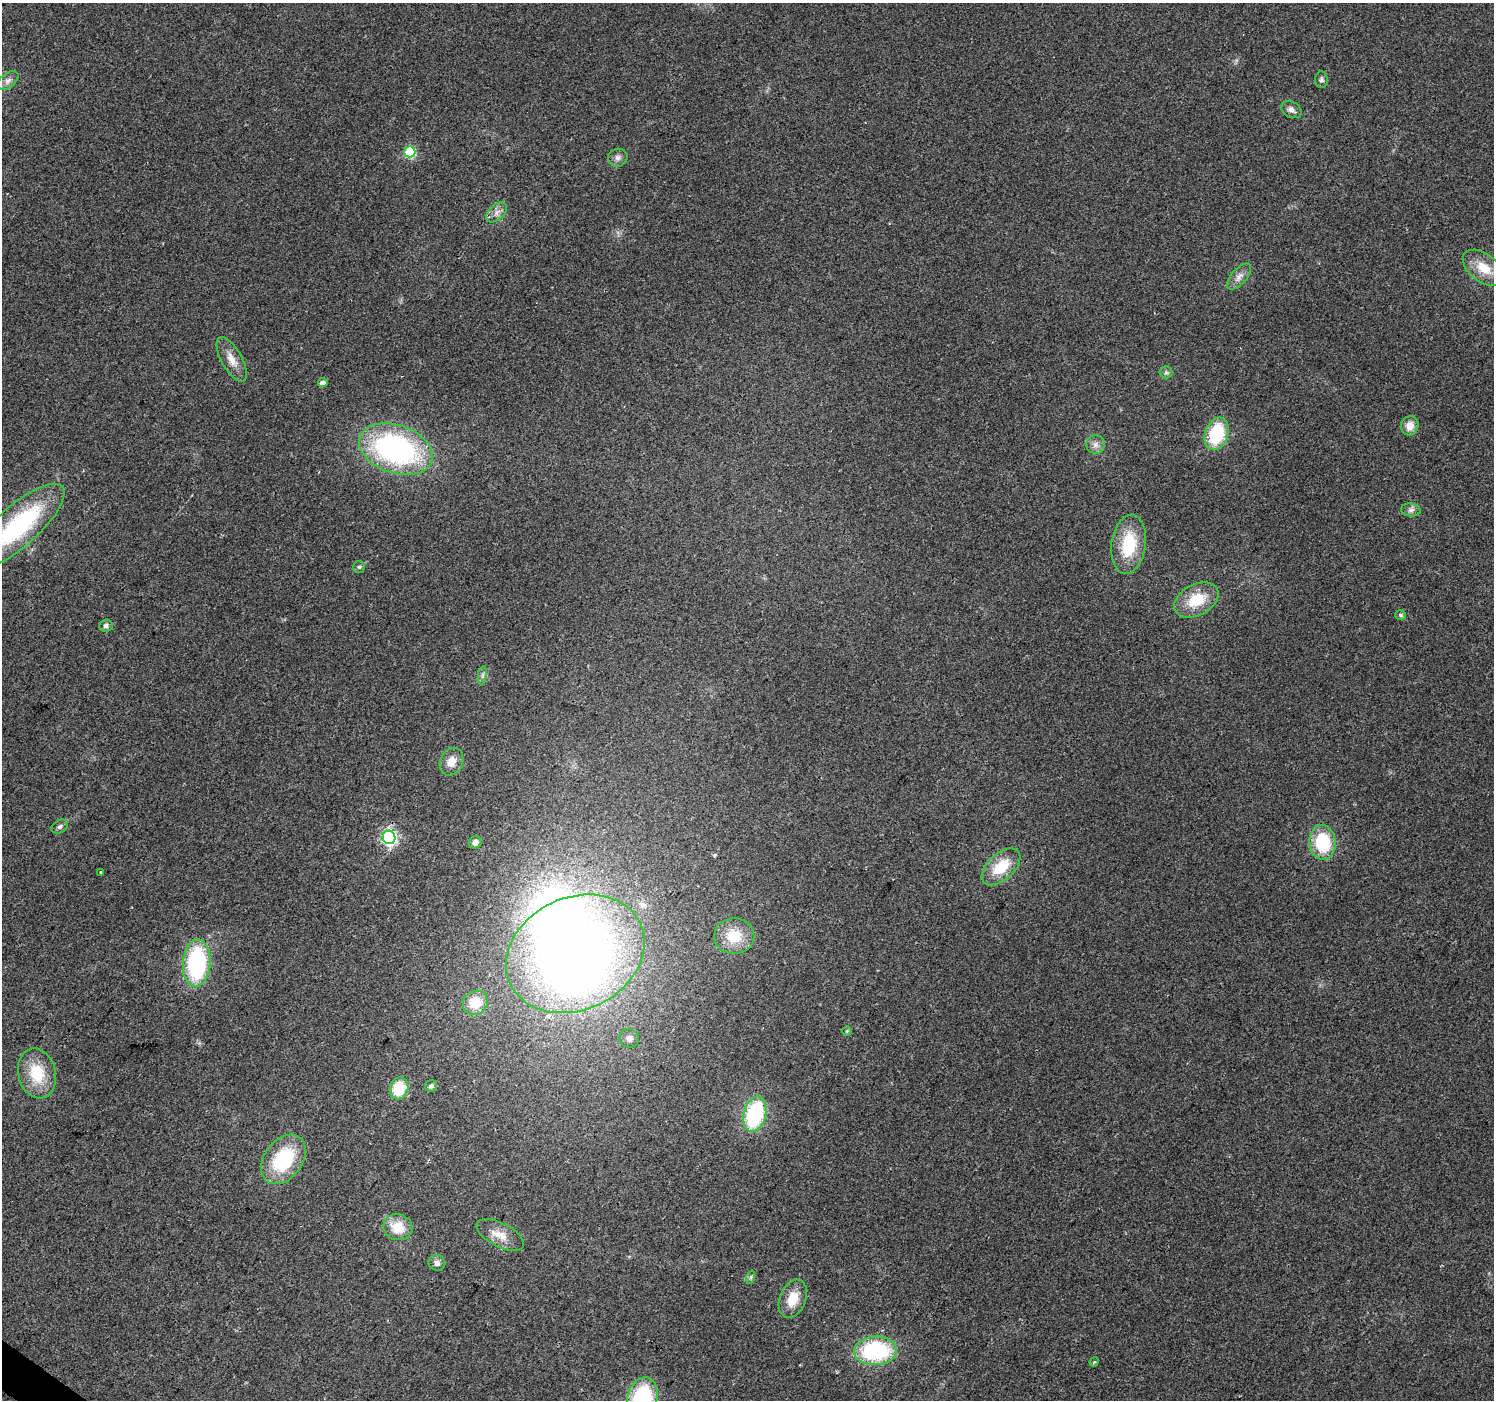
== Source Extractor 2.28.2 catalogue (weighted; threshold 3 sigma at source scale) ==
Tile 7 of 4 x 4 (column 3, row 2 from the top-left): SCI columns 2985-4476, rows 2972-4369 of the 5973 x 6011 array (HDU 1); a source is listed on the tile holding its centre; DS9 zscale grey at full resolution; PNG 1496 x 1402 px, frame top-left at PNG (2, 3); each listed source drawn as its Kron ellipse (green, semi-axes under 4 px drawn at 4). Shown black and unused: <1% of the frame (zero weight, under 2 of 3 exposures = <1% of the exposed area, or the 3 px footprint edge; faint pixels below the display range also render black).
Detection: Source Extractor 2.28.2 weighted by HDU 2 'WHT'; one run over the whole footprint, this tile lists its part. Background 0.0867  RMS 0.0092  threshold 0.0416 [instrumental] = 3 sigma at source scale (4.5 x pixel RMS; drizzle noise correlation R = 1.50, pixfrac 1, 0.0396/0.0396 arcsec/px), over >= 5 px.
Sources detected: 51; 2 inside a brighter object's white glare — neither listed nor drawn; the other 49 listed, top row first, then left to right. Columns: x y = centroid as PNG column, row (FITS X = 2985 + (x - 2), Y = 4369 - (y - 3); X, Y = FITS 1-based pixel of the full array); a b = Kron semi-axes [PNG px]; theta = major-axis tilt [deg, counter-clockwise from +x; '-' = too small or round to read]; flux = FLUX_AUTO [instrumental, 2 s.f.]
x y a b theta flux
1321 80 8 6 88 2.5
8 81 12 7 39 4.6
1291 110 10 8 -27 4.9
410 152 5 5 - 75
618 158 10 9 - 4.2
497 212 12 7 42 5.7
1484 268 24 14 -37 21
1239 277 16 7 48 6.5
232 359 24 10 -61 12
1166 372 6 6 - 2.3
323 383 5 4 - 5.4
1410 426 9 8 - 9.9
1217 434 17 11 71 57
1095 445 9 9 - 4.8
396 449 38 24 -19 220
1411 510 10 6 -8 3.7
18 526 59 20 42 130
1129 544 30 17 82 43
359 567 6 6 - 1.7
1196 600 24 15 27 32
1401 615 5 5 - 1.9
106 625 7 6 - 2.7
482 675 9 4 81 2.6
451 762 14 11 66 10
60 826 9 6 32 2.8
389 837 6 6 - 230
475 842 6 6 - 5.2
1322 842 17 13 -85 50
1001 867 23 13 42 30
101 872 3 3 - 2.4
734 936 20 18 1 27
575 954 72 56 25 810
197 963 24 13 86 120
475 1003 13 11 35 20
847 1031 5 5 - 1.1
629 1038 10 9 - 4.8
37 1073 25 18 -76 35
431 1086 6 6 - 2.7
399 1088 11 9 71 33
755 1114 18 11 75 87
283 1159 27 19 54 64
398 1227 15 13 -17 21
500 1235 26 12 -26 14
437 1263 8 7 - 4.4
751 1277 7 4 72 1.7
793 1299 20 13 68 18
875 1351 21 14 3 97
1094 1362 5 4 - 1.2
642 1398 21 15 73 92
Isophote crosses this tile's border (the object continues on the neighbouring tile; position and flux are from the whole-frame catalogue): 2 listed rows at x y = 18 526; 642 1398